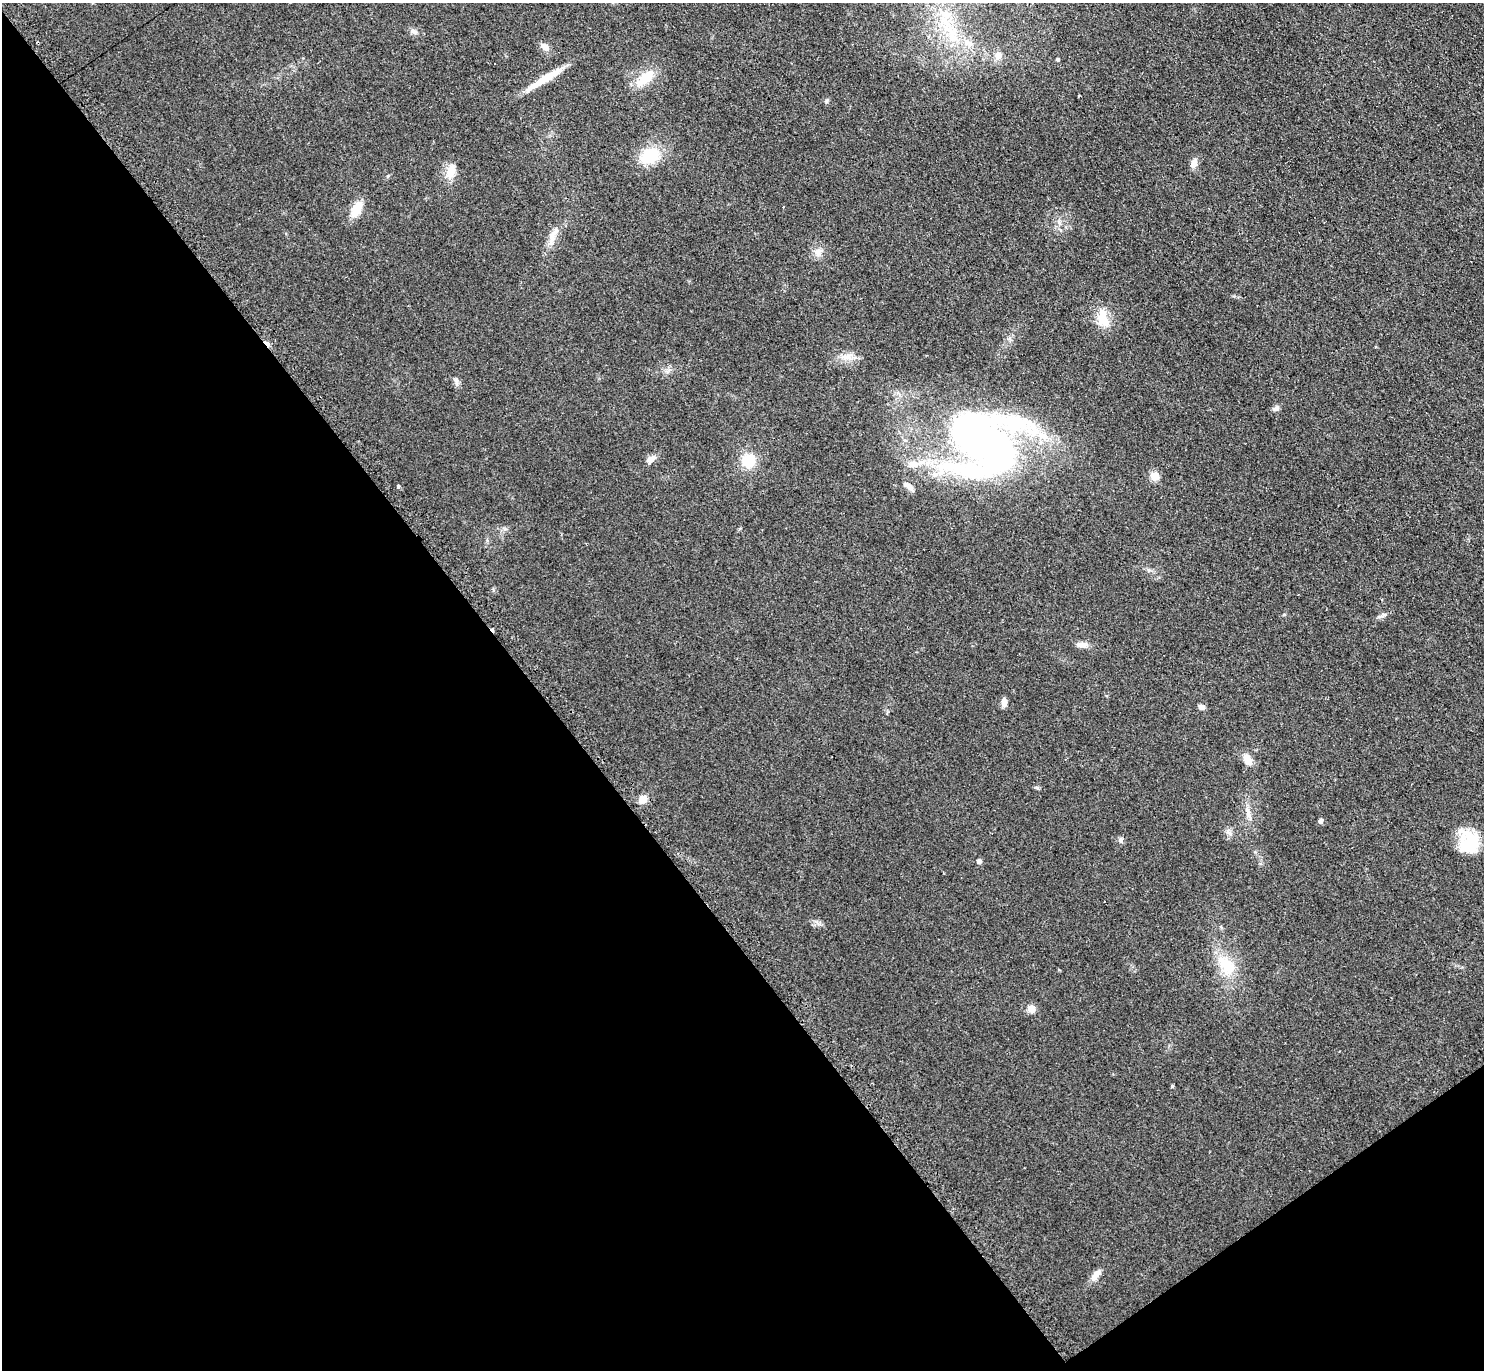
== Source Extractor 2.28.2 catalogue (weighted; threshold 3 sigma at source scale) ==
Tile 14 of 4 x 4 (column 2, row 4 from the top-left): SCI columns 1489-2970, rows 160-1527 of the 5951 x 5939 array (HDU 1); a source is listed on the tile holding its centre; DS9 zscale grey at full resolution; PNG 1486 x 1372 px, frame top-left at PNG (2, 3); no overlay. Shown black and unused: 39% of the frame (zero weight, under 2 of 3 exposures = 2% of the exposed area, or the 3 px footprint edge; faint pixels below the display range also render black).
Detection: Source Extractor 2.28.2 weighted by HDU 2 'WHT'; one run over the whole footprint, this tile lists its part. Background 0.14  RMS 0.013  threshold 0.0567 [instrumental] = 3 sigma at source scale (4.5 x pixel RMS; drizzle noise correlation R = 1.50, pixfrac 1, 0.05/0.05 arcsec/px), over >= 5 px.
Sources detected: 47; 2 cosmic-ray / hot-pixel residue — not listed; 3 inside a brighter listed object's ellipse — not listed separately; the other 42 listed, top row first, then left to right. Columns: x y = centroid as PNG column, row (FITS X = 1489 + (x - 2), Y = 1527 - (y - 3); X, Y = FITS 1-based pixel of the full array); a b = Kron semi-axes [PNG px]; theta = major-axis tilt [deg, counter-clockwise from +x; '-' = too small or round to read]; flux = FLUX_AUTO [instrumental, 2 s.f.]
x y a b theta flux
945 21 29 12 -57 43
413 31 10 6 -18 4.5
544 47 11 7 -40 8
998 55 8 8 - 10
1057 59 4 4 - 2.4
645 78 23 10 41 31
545 79 53 7 32 31
1079 95 3 3 - 2.2
826 101 6 4 89 1.9
650 156 13 10 27 63
1194 163 12 8 62 7.9
450 172 19 10 73 15
356 209 13 8 61 30
552 239 24 8 73 13
818 252 11 10 - 8.5
1103 318 28 14 -77 24
847 357 18 9 8 12
456 380 8 5 -90 3.3
1276 408 8 7 - 3.7
983 442 86 59 -34 630
651 459 10 6 33 8.9
748 461 12 11 - 39
913 464 15 10 5 14
1154 476 5 5 - 45
908 486 14 6 -35 6.6
398 487 3 3 - 3.1
1081 644 14 7 -3 8.1
1004 702 10 6 -90 6.6
1201 707 7 6 - 4.7
1247 759 14 9 -63 14
1037 788 6 4 -2 1.9
643 799 11 8 46 11
1248 813 17 6 -82 8.7
1320 821 5 4 - 4.9
1229 833 11 4 -32 3.3
1121 840 8 6 -82 3.2
1469 842 26 22 -80 49
979 861 5 5 - 5
1226 965 34 18 -44 43
1031 1009 9 8 - 8.9
1172 1086 4 4 - 1.7
1096 1275 18 7 52 9.5
Unlisted compact peaks at least as high as the median listed source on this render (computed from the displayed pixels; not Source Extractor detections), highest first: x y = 819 924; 1384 615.